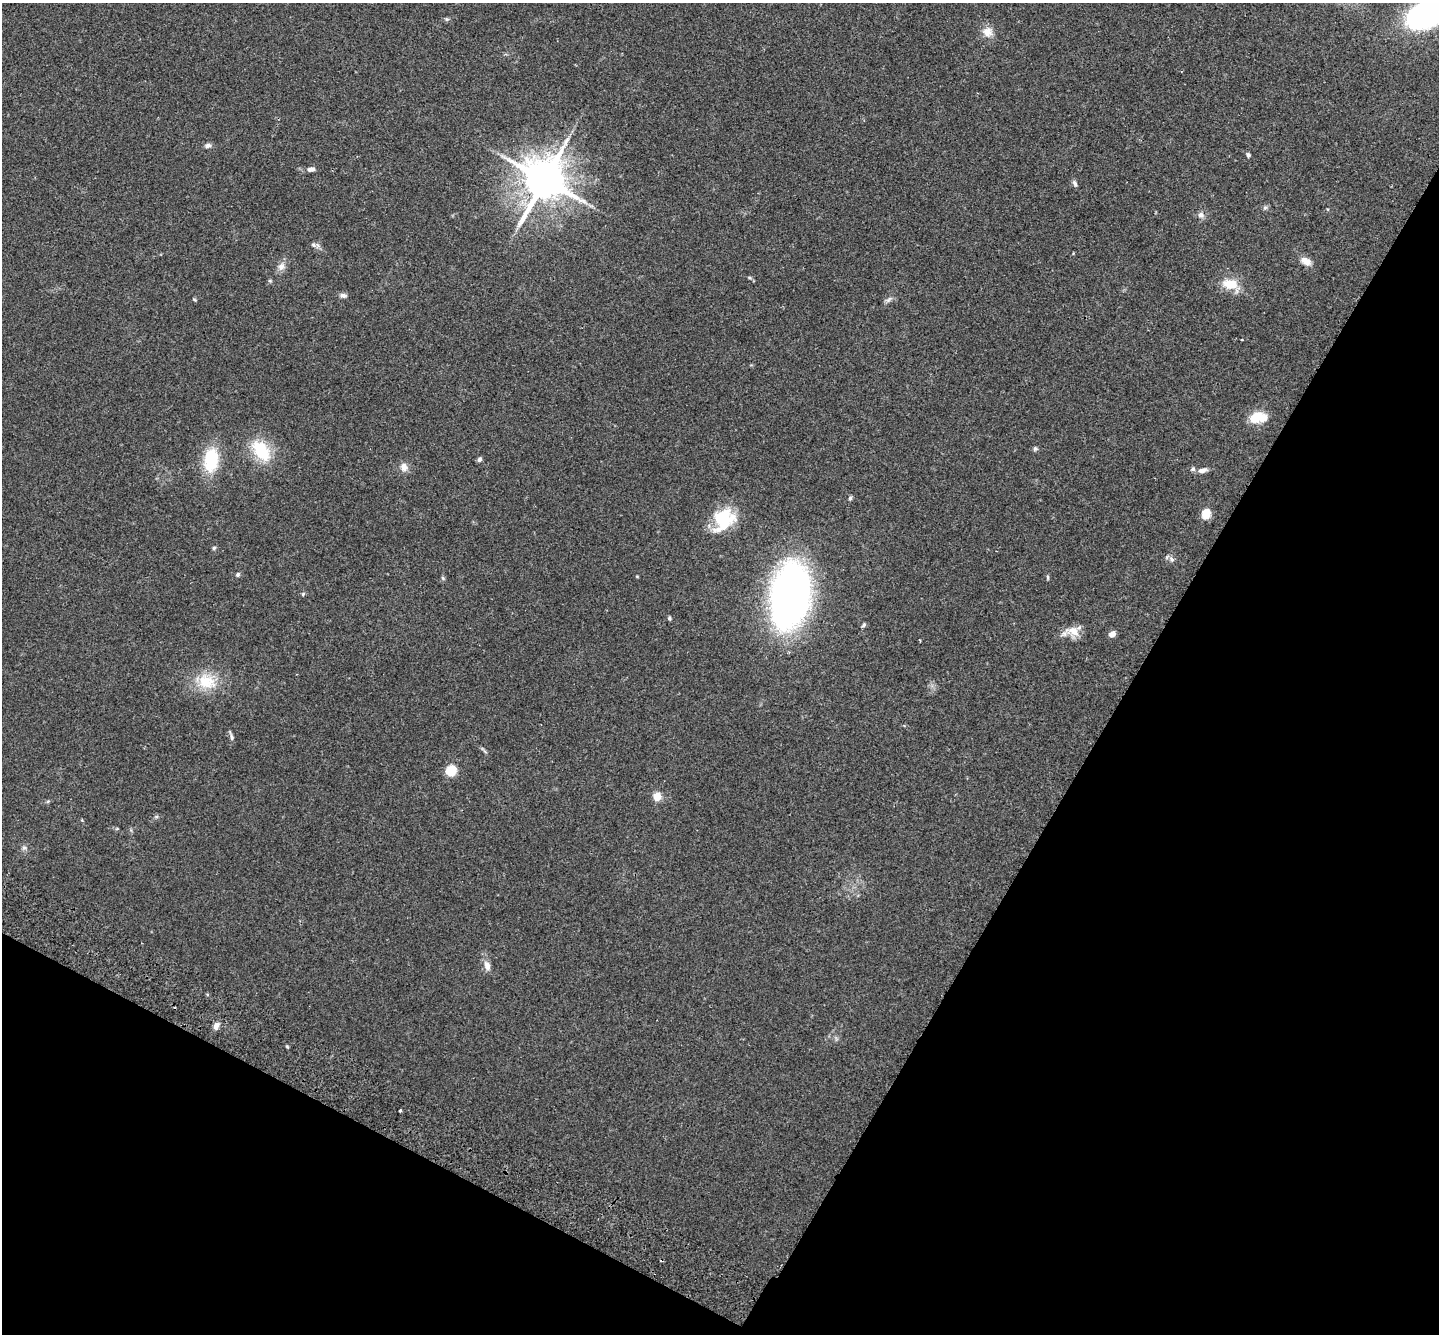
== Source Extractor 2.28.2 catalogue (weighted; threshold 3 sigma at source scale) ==
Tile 15 of 4 x 4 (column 3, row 4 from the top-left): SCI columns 2907-4343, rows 200-1531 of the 5815 x 5864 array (HDU 1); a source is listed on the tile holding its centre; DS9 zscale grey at full resolution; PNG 1441 x 1336 px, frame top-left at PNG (2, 3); no overlay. Shown black and unused: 29% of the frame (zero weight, under 2 of 3 exposures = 3% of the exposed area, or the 3 px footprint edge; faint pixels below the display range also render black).
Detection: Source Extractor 2.28.2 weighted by HDU 2 'WHT'; one run over the whole footprint, this tile lists its part. Background 0.114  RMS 0.0095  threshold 0.0427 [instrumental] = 3 sigma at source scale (4.5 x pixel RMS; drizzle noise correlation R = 1.50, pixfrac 1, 0.05/0.05 arcsec/px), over >= 5 px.
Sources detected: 51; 1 inside a brighter object's white glare — not listed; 2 inside a brighter listed object's ellipse — not listed separately; the other 48 listed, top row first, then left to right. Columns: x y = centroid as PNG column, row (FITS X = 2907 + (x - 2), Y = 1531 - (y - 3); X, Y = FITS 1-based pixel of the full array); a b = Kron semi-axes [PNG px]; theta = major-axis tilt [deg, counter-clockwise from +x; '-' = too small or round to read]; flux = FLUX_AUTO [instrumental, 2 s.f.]
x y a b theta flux
1429 7 59 22 13 270
987 32 13 13 - 8.8
208 145 8 6 13 2.9
1248 155 6 5 - 1.8
311 169 8 6 5 3.8
544 180 13 12 - 3400
1075 183 8 5 -55 2.3
1265 208 6 5 - 1.8
1201 215 8 7 - 3.9
313 245 7 5 -67 1.8
1306 261 16 9 -30 6.9
281 267 11 9 59 5.2
749 277 6 3 -20 1.2
270 281 6 4 -18 1
1230 284 15 10 -6 19
343 295 9 6 -11 3
194 299 6 3 -20 0.91
889 299 11 5 45 2.7
1241 340 3 2 - 1.3
1257 417 17 11 20 19
1035 449 6 5 - 1.7
261 450 25 15 -52 39
479 459 6 5 - 2.3
211 460 28 16 82 40
404 467 12 9 -77 5.7
1202 470 12 6 14 4.2
850 498 6 5 - 1.5
1206 514 5 5 - 46
724 519 27 22 45 45
214 548 5 4 - 1.3
1172 559 9 6 -52 3
238 574 6 5 - 1.6
1048 577 7 3 -82 1.1
443 578 6 5 - 1.4
303 594 6 4 47 1.1
790 596 55 32 82 410
669 618 5 4 - 1.3
864 625 7 4 43 1.5
1074 631 17 11 -42 11
1112 634 7 6 - 5.2
207 681 27 20 -24 29
231 736 14 4 -75 2.3
451 770 10 8 37 19
657 797 5 5 - 23
24 848 7 4 0 1.7
487 965 13 8 -72 6.3
216 1026 10 6 61 4.8
400 1111 3 2 - 1.5
Isophote crosses this tile's border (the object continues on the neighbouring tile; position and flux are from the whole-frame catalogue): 1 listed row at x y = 1429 7